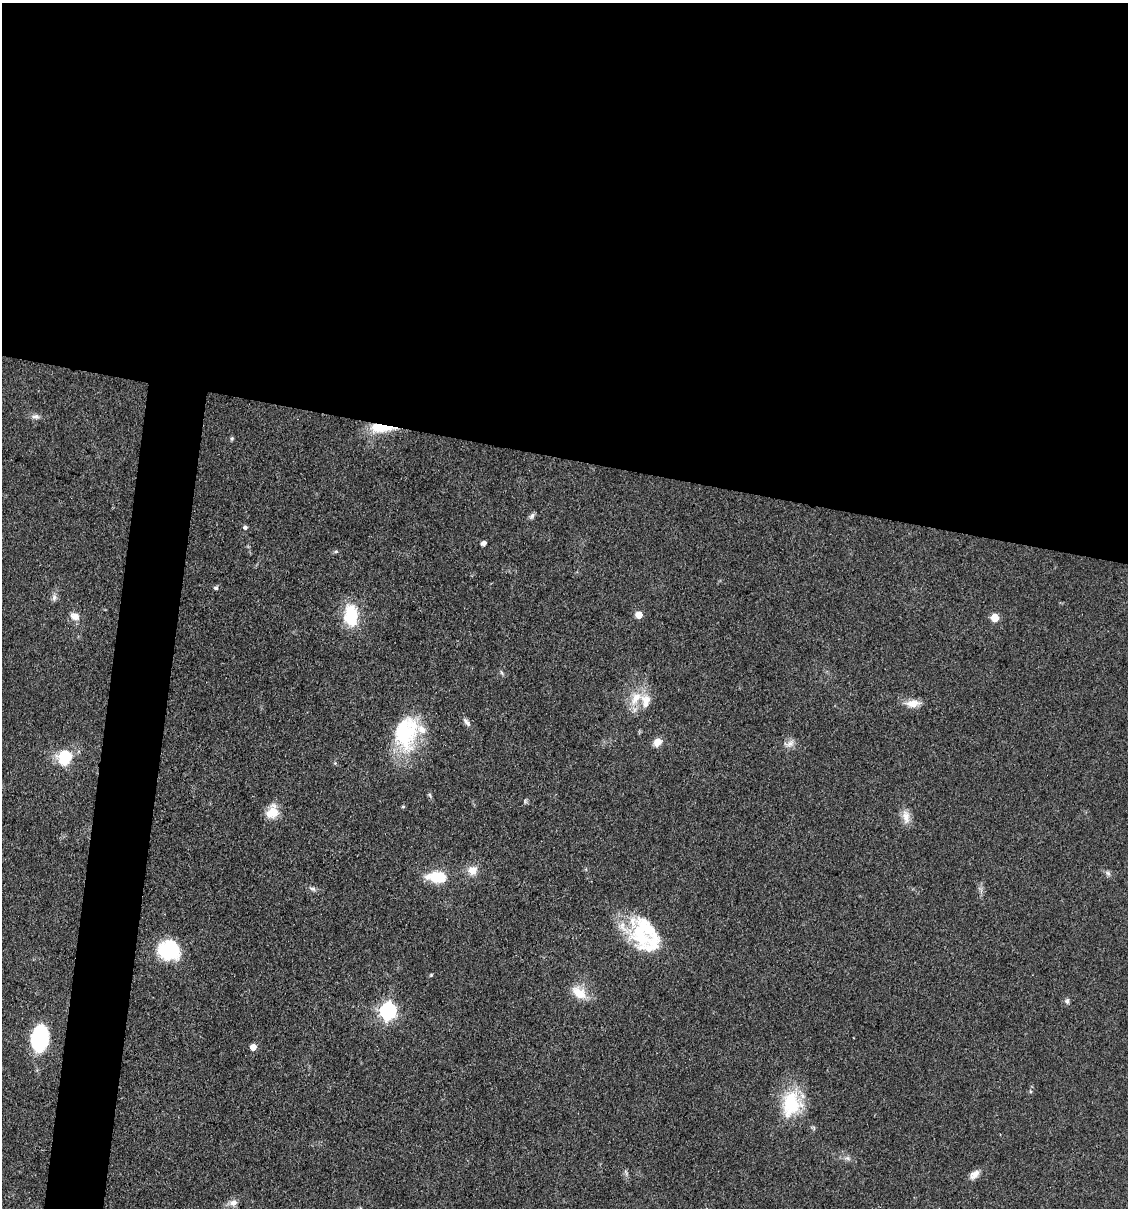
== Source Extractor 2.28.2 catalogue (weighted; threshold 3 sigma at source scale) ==
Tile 3 of 4 x 4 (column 3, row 1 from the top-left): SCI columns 2483-3608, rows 3622-4827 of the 4848 x 4827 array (HDU 1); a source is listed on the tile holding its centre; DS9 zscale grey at full resolution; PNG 1130 x 1210 px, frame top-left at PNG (2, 3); no overlay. Shown black and unused: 41% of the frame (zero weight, under 3 of 4 exposures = <1% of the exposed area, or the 3 px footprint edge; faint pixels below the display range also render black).
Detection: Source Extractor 2.28.2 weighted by HDU 2 'WHT'; one run over the whole footprint, this tile lists its part. Background 0.0764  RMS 0.0059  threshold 0.0266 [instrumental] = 3 sigma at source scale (4.5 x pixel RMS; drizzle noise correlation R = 1.50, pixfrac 1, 0.05/0.05 arcsec/px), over >= 5 px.
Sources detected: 47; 3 inside a brighter object's white glare — not listed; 3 inside a brighter listed object's ellipse — not listed separately; the other 41 listed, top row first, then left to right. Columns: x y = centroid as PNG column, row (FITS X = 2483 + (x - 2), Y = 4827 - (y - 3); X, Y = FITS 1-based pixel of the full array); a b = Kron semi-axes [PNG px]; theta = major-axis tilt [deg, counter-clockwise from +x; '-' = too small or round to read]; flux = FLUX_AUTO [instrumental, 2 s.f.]
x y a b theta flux
36 416 11 7 -5 2.5
381 428 29 9 -1 17
232 439 7 4 70 0.82
532 516 9 6 61 1.7
245 527 6 6 - 1.2
483 543 4 4 - 2.9
336 551 6 4 19 0.85
216 588 5 5 - 1.3
54 597 11 6 89 2.2
639 615 5 5 - 11
75 616 12 10 -30 4.8
351 616 22 13 -86 29
995 618 5 5 - 16
502 673 8 3 -71 0.92
636 698 21 12 53 12
912 703 19 10 4 6.4
467 722 13 6 -53 2.6
406 732 45 30 81 47
657 742 10 8 46 5.2
789 743 16 8 17 3.8
64 758 21 17 60 20
525 801 6 5 - 0.96
403 807 4 4 - 0.7
272 812 17 13 65 10
906 817 20 10 -81 5.8
472 870 12 12 - 6.4
1108 873 8 6 -18 1.6
437 877 17 9 -4 25
312 889 10 5 -17 1.7
640 930 46 33 -46 40
168 949 24 18 -30 40
431 975 4 4 - 0.6
579 993 21 13 -35 11
1067 1001 7 5 89 1.5
388 1011 7 7 - 180
40 1038 23 14 79 61
253 1047 5 5 - 7.2
791 1104 32 24 80 32
847 1158 8 5 -31 1.7
974 1174 14 9 40 4.1
233 1203 12 9 7 3.5
Overlapping masked pixels (flux is a lower limit): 1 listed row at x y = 381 428